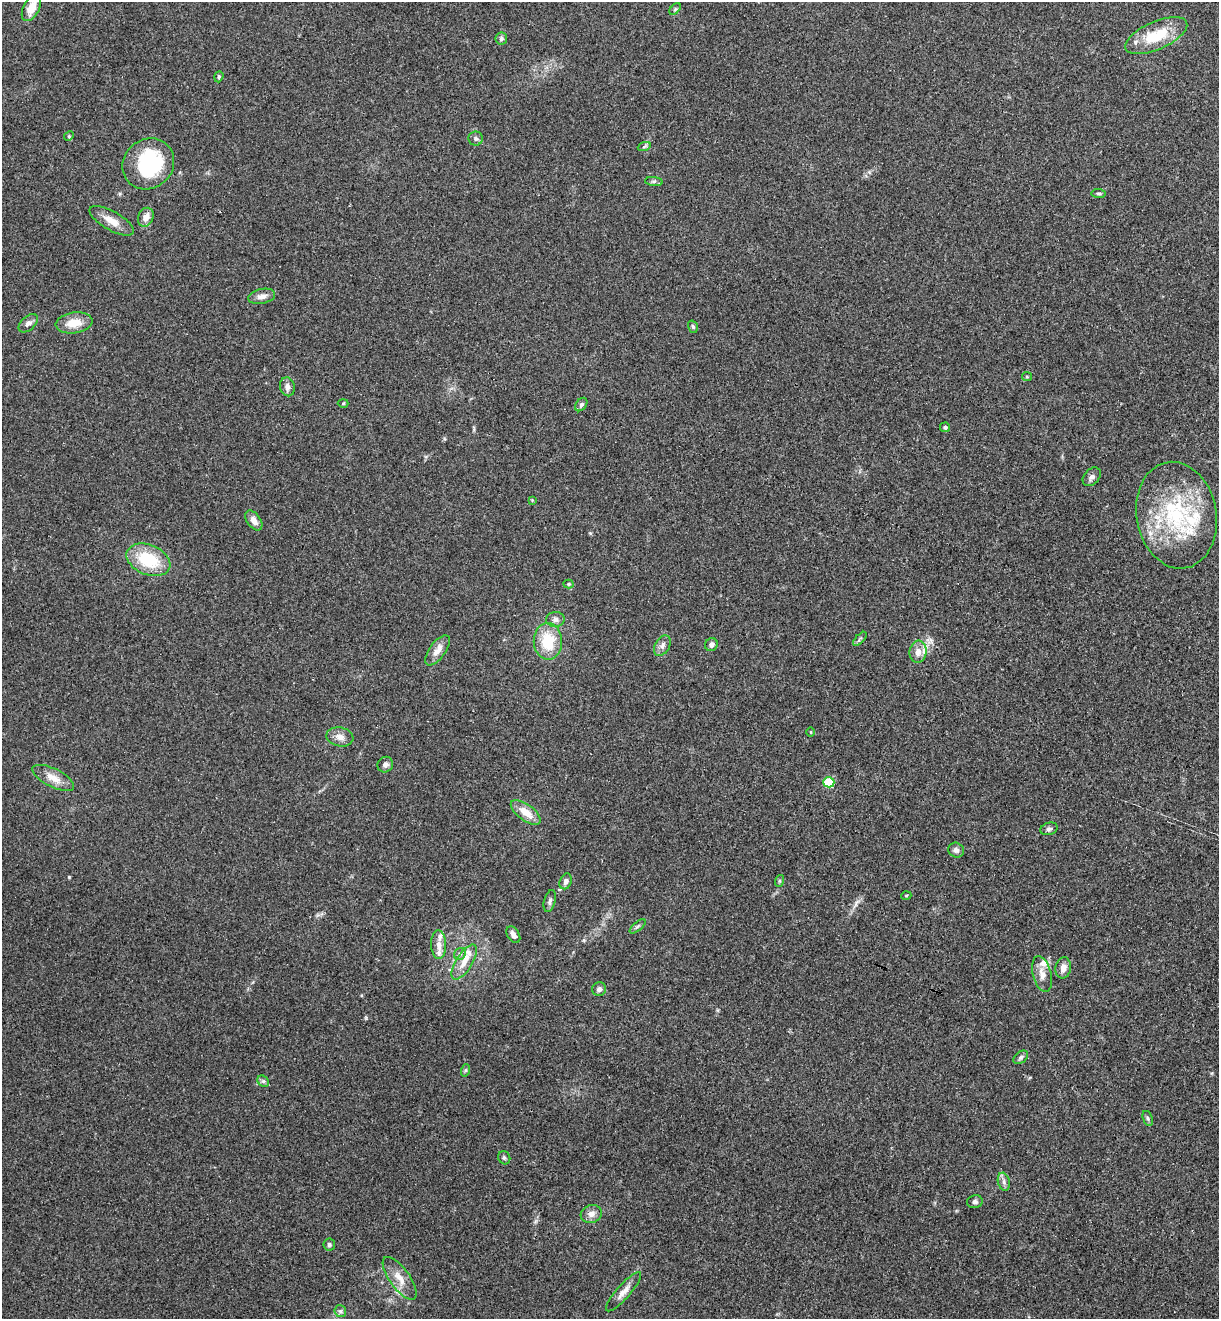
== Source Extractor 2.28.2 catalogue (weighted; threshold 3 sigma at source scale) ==
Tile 6 of 4 x 4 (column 2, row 2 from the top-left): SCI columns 1402-2618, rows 2659-3975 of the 5364 x 5313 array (HDU 1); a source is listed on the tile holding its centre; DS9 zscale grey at full resolution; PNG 1221 x 1321 px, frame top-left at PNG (2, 2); each listed source drawn as its Kron ellipse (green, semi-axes under 4 px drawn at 4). Shown black and unused: <1% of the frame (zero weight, under 3 of 4 exposures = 6% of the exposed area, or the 3 px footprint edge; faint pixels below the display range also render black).
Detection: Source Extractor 2.28.2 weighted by HDU 2 'WHT'; one run over the whole footprint, this tile lists its part. Background 0.188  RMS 0.0075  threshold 0.0338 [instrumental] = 3 sigma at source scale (4.5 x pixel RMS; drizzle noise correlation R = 1.50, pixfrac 1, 0.05/0.05 arcsec/px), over >= 5 px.
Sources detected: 76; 1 inside a brighter object's white glare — neither listed nor drawn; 8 inside a brighter listed object's ellipse — not listed separately; the other 67 listed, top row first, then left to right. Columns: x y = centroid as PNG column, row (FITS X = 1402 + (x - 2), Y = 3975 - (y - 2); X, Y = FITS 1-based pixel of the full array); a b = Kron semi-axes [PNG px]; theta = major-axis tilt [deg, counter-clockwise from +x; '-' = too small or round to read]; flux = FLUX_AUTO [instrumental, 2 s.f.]
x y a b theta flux
31 8 14 8 62 11
675 9 7 4 46 1.1
1156 36 33 14 24 28
501 39 6 6 - 1.7
219 77 6 4 71 1.1
69 136 5 4 - 0.83
476 139 7 7 - 1.9
644 147 7 4 20 1.3
148 164 27 24 41 54
654 181 9 4 -7 1.7
1099 194 7 4 -5 1.3
146 217 10 7 66 5.5
112 221 25 9 -29 9.8
262 296 13 7 12 4.4
28 323 11 7 41 3.2
74 323 18 10 8 12
693 327 6 5 - 1.4
1027 377 5 4 - 0.83
287 387 9 7 -76 3.4
343 403 5 3 - 0.7
581 404 7 5 52 1.8
945 427 5 5 - 1.7
1092 477 10 7 48 2.9
532 500 4 4 - 0.61
1176 515 54 40 -80 83
254 520 11 6 -54 5.1
148 560 23 15 -23 34
569 584 5 4 - 0.93
555 619 9 7 2 3.3
860 639 9 3 45 1.2
548 641 18 14 -88 26
711 645 7 6 - 2.5
662 646 11 7 60 3.4
437 650 18 8 54 6.8
918 652 11 8 84 5.8
811 732 5 3 - 0.64
340 737 13 9 -10 5.4
385 765 8 7 - 2.8
53 778 23 9 -26 9.4
829 782 5 5 - 38
526 812 18 8 -36 12
1049 829 9 6 19 2
956 850 8 7 - 2.5
566 881 8 5 69 3
779 881 6 4 72 0.94
906 896 5 3 - 0.62
550 901 11 5 75 2.4
638 926 10 4 40 1.6
513 935 9 6 -58 3.6
439 945 14 7 -87 5.3
460 954 6 5 - 2
464 962 20 8 58 9.4
1063 968 10 7 80 5.3
1042 974 18 9 -76 6.4
599 989 7 6 - 2.6
1021 1057 8 5 39 1.7
466 1070 6 4 71 1.1
263 1081 6 5 - 1.5
1148 1118 8 5 -71 1.5
504 1158 7 6 - 1.6
1004 1182 9 6 -74 2.6
975 1202 8 6 13 2
591 1214 11 9 17 4.9
329 1245 6 6 - 1.4
400 1278 25 10 -54 9.9
624 1292 25 7 49 6.3
340 1311 6 6 - 1.6
Isophote crosses this tile's border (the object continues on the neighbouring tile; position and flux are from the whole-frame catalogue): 1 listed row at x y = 31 8
Unlisted compact peaks at least as high as the median listed source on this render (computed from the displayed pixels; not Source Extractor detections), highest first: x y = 69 877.